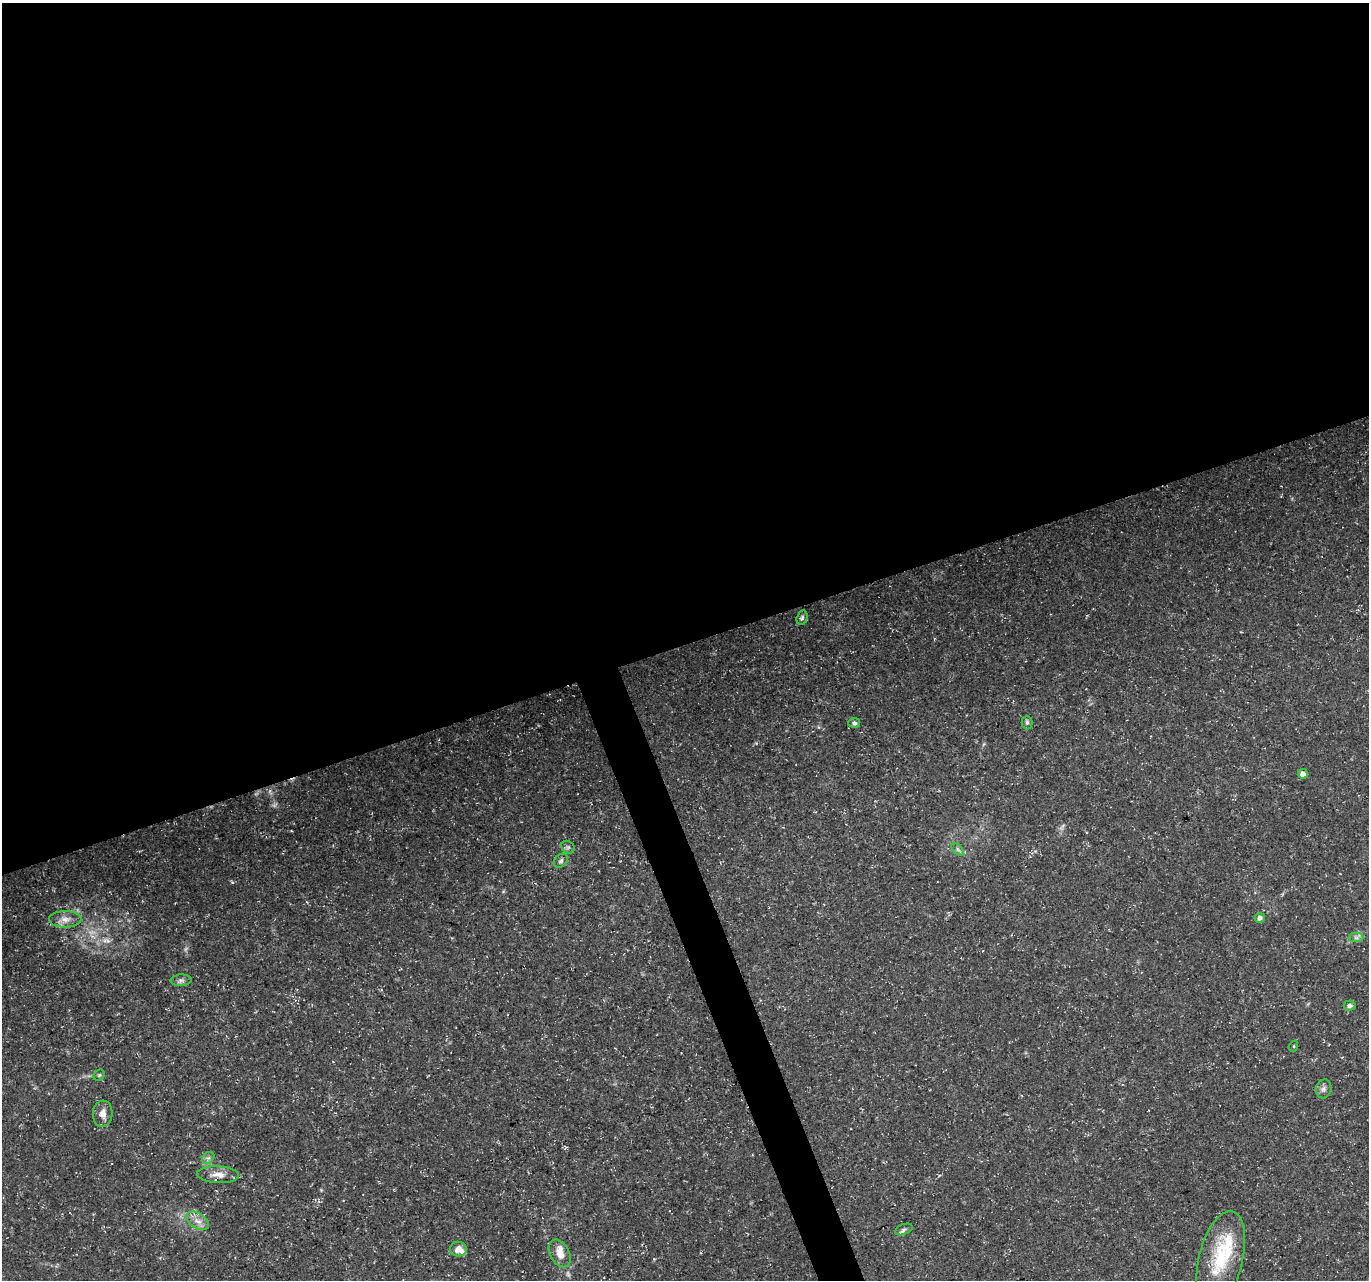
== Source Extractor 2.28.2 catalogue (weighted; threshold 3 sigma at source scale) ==
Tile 2 of 4 x 4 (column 2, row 1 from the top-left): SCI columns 1370-2736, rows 3959-5236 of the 5471 x 5308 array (HDU 1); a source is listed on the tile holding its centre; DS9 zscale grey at full resolution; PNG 1371 x 1282 px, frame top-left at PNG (2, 3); each listed source drawn as its Kron ellipse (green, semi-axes under 4 px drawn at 4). Shown black and unused: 52% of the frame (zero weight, under 3 of 5 exposures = <1% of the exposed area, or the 3 px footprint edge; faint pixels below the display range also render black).
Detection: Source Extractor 2.28.2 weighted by HDU 2 'WHT'; one run over the whole footprint, this tile lists its part. Background 0.0211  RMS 0.0032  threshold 0.0145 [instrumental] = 3 sigma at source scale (4.5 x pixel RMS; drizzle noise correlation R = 1.50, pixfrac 1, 0.0396/0.0396 arcsec/px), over >= 5 px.
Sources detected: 28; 2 too faint to see at this stretch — neither listed nor drawn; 3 inside a brighter listed object's ellipse — not listed separately; the other 23 listed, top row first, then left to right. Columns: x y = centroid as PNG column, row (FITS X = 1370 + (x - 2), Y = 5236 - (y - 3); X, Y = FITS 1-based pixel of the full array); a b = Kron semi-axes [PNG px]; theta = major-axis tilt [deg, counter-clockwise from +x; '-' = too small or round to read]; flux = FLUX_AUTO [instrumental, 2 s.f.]
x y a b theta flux
802 618 7 5 74 0.74
1027 722 7 5 -88 0.77
854 723 6 5 - 0.77
1303 774 5 4 - 2.3
568 847 7 6 - 0.76
958 849 8 4 -45 0.74
561 861 8 5 46 0.8
1260 918 5 4 - 1.4
65 919 16 8 1 2.7
1356 938 7 4 0 0.87
181 980 10 6 5 1
1350 1005 6 5 - 1.1
1294 1046 6 3 72 0.37
99 1075 6 5 - 0.54
1324 1089 9 7 74 1.2
103 1114 13 10 84 2.5
208 1158 7 5 42 0.8
218 1175 21 8 -3 3.2
198 1221 13 7 -32 2.4
904 1229 9 5 22 0.86
458 1249 8 7 - 2.9
560 1253 15 9 -61 3.4
1221 1259 49 22 76 18